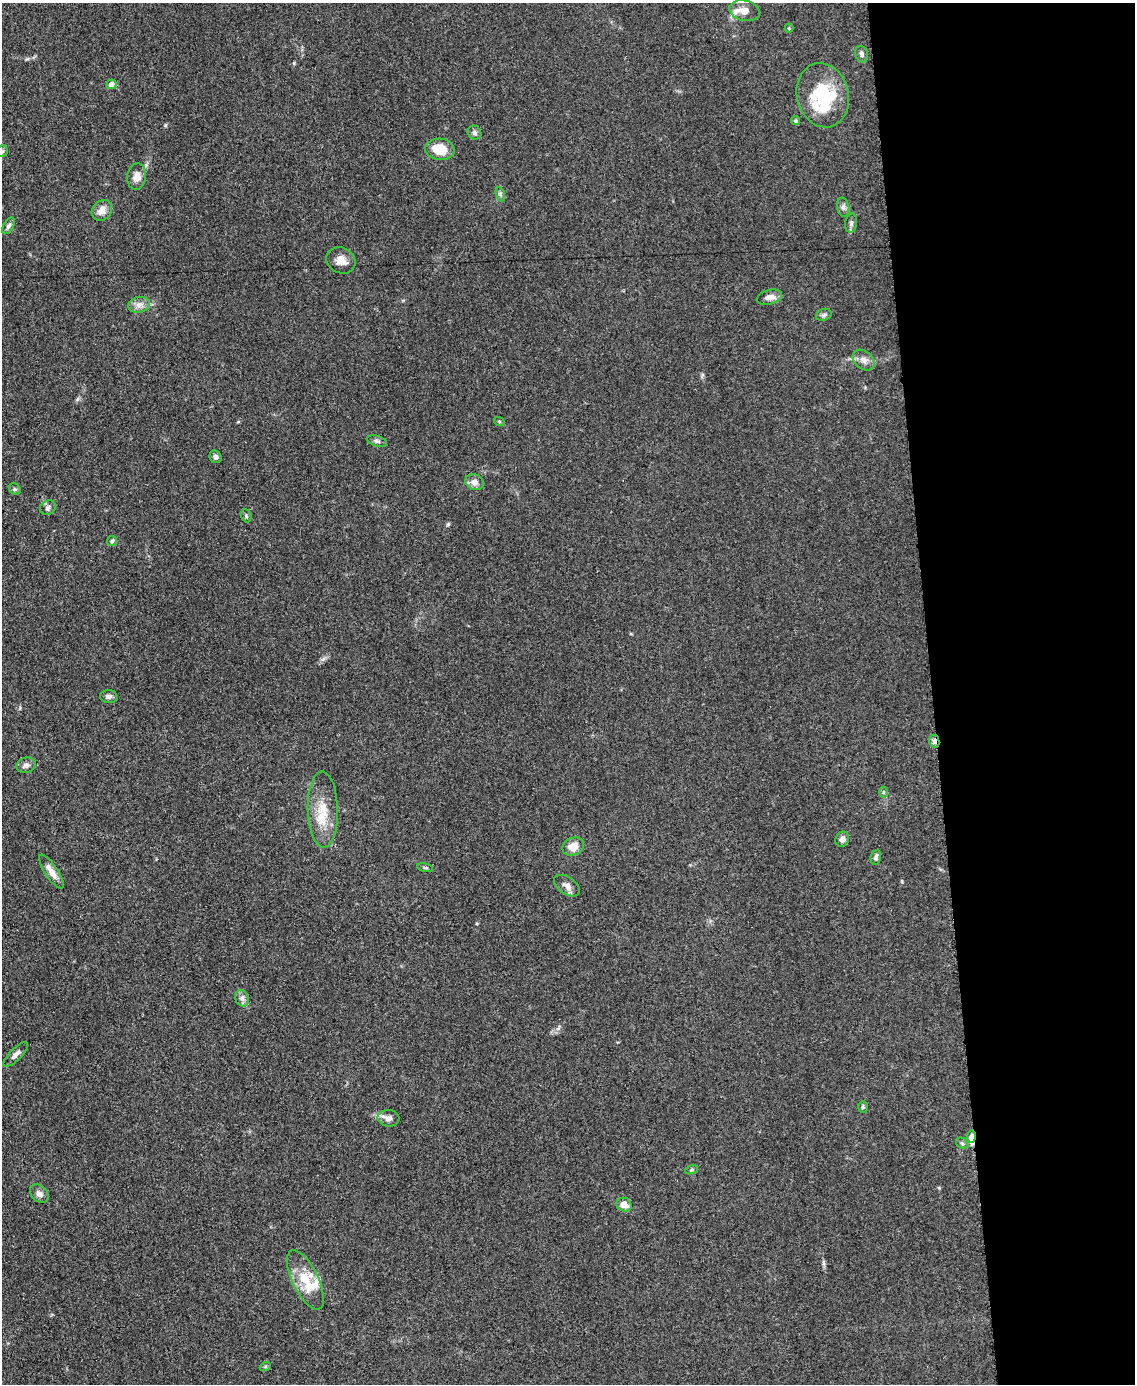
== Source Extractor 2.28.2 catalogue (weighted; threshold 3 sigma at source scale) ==
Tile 8 of 4 x 3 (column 4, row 2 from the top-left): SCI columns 3404-4536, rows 1626-3007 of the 4542 x 4526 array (HDU 1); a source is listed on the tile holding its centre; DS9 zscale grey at full resolution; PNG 1137 x 1386 px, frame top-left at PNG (2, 3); each listed source drawn as its Kron ellipse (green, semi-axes under 4 px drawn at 4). Shown black and unused: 18% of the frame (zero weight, under 3 of 5 exposures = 1% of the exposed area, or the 3 px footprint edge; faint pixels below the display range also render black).
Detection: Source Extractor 2.28.2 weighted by HDU 2 'WHT'; one run over the whole footprint, this tile lists its part. Background 0.0625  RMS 0.0059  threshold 0.0264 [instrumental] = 3 sigma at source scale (4.5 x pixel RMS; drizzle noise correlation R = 1.50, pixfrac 1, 0.05/0.05 arcsec/px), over >= 5 px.
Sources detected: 57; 7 inside a brighter listed object's ellipse — not listed separately; the other 50 listed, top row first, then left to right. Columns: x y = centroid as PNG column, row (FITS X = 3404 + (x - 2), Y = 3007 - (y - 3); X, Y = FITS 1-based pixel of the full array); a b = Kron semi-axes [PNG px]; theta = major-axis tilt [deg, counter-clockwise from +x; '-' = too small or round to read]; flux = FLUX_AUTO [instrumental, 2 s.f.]
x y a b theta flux
745 11 15 10 -13 5.3
789 28 4 4 - 0.58
862 54 8 6 -69 1.6
111 84 5 5 - 4.4
823 95 32 26 -76 32
795 121 4 4 - 0.88
474 133 7 6 - 1.7
440 149 14 10 -5 14
2 151 6 5 - 0.97
137 176 13 9 83 4.6
500 194 7 4 -72 1.2
843 207 9 6 -80 1.9
102 210 11 9 46 5
851 223 9 5 83 1.7
8 226 9 5 58 1.5
341 260 15 12 -28 5.2
769 297 13 7 15 4.4
139 305 11 7 10 3.4
824 315 8 5 22 1.3
864 360 12 9 -39 3.6
499 421 5 3 - 0.64
377 441 10 5 -18 1.5
216 457 6 6 - 1.7
474 482 9 7 -19 3.8
15 489 6 5 - 1.1
48 508 8 6 32 1.8
246 516 7 5 -68 1.1
112 541 5 5 - 1
109 697 9 6 -5 1.9
934 741 6 5 - 2.1
26 765 9 7 19 2.3
883 792 5 3 - 0.64
323 809 38 15 -88 16
842 839 8 6 65 2.8
573 847 11 8 24 6.8
876 857 7 5 80 1.7
425 868 8 3 -11 0.87
51 872 20 6 -57 5.2
567 886 14 8 -34 3.8
242 998 8 6 -64 2.1
16 1054 16 6 45 2.8
863 1107 6 5 - 0.99
389 1118 11 8 -6 2.9
971 1137 6 4 81 4
962 1143 6 5 - 1
692 1170 7 4 20 0.78
39 1194 10 8 -43 2.8
624 1205 8 7 - 5.7
305 1280 32 13 -64 18
265 1367 5 3 - 0.69
Overlapping masked pixels (flux is a lower limit): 2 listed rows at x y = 934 741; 971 1137
Isophote crosses this tile's border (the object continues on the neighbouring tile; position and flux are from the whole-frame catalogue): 1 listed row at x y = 2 151